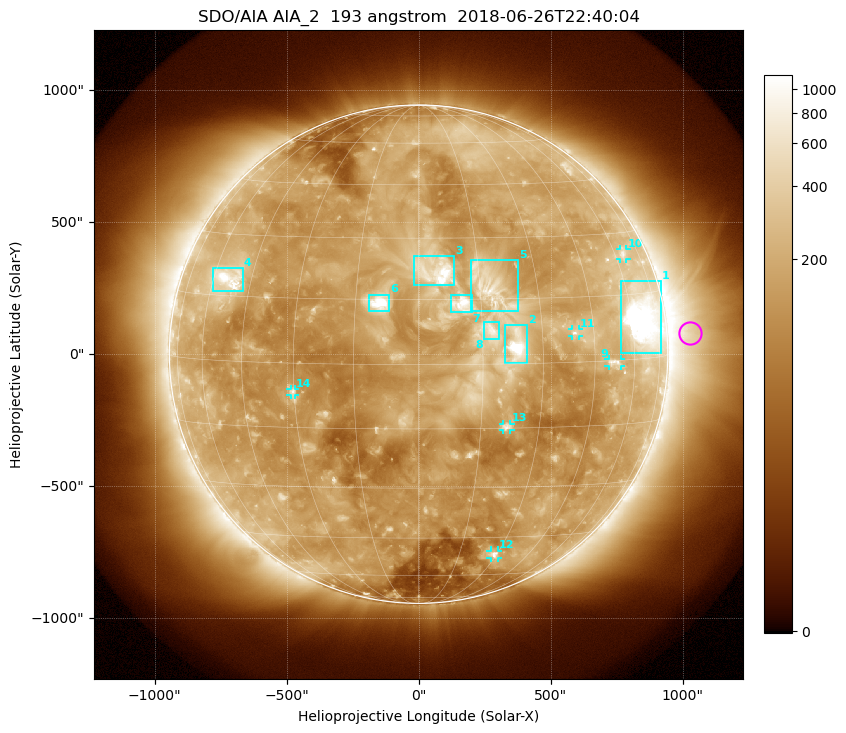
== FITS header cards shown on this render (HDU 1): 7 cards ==
TELESCOP= 'SDO/AIA'
INSTRUME= 'AIA_2'
WAVELNTH=                  193
WAVEUNIT= 'angstrom'
DATE-OBS= '2018-06-26T22:40:04.84'
CTYPE1  = 'HPLN-TAN'
CTYPE2  = 'HPLT-TAN'

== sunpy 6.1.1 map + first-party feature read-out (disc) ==
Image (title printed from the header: SDO/AIA AIA_2  193 angstrom  2018-06-26T22:40:04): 1024 x 1024 px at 2.4 arcsec/px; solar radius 944 arcsec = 393 px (full disc in frame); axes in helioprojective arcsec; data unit not stated in the header (colour bar unlabelled)
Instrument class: DISC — disc imager (sunpy class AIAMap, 193 A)
Bright regions (active regions / flare kernels): reference = the median radial profile (limb darkening/brightening removed); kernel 9 px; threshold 5 sigma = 298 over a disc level ~153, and >= 1.15x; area >= 12 px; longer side >= 9 px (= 22 arcsec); searched inside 0.97 R_sun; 14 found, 14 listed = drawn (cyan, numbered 1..; 6 of them under ~33 arcsec drawn as corner ticks so the feature stays visible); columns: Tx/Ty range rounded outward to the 5 arcsec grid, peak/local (2 s.f.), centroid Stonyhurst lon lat
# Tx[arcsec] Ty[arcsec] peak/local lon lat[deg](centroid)
1 765..920 5..275 22 +65 +9
2 325..410 -35..110 17 +23 +4
3 -20..135 260..375 8.1 +5 +22
4 -780..-665 235..330 7.8 -53 +19
5 200..380 160..355 5.3 +18 +17
6 -190..-110 160..225 6.8 -9 +14
7 120..205 155..225 5.4 +10 +14
8 250..305 55..125 4 +17 +8
9 720..765 -45..-20 4.2 +52 +0
10 760..790 360..400 3.7 +65 +25
11 580..610 70..95 5.2 +39 +7
12 270..300 -770..-745 4.6 +29 -51
13 320..350 -285..-265 4.1 +21 -15
14 -485..-465 -155..-130 4.3 -30 -7
Off-limb structures (1.02-1.3 R_sun): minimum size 162 px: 3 found; the strongest spans PA ~235..300 deg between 1.02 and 1.3 R_sun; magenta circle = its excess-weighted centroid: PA ~275 deg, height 1.09 R_sun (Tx ~1030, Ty ~80 arcsec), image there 3.9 x the reference